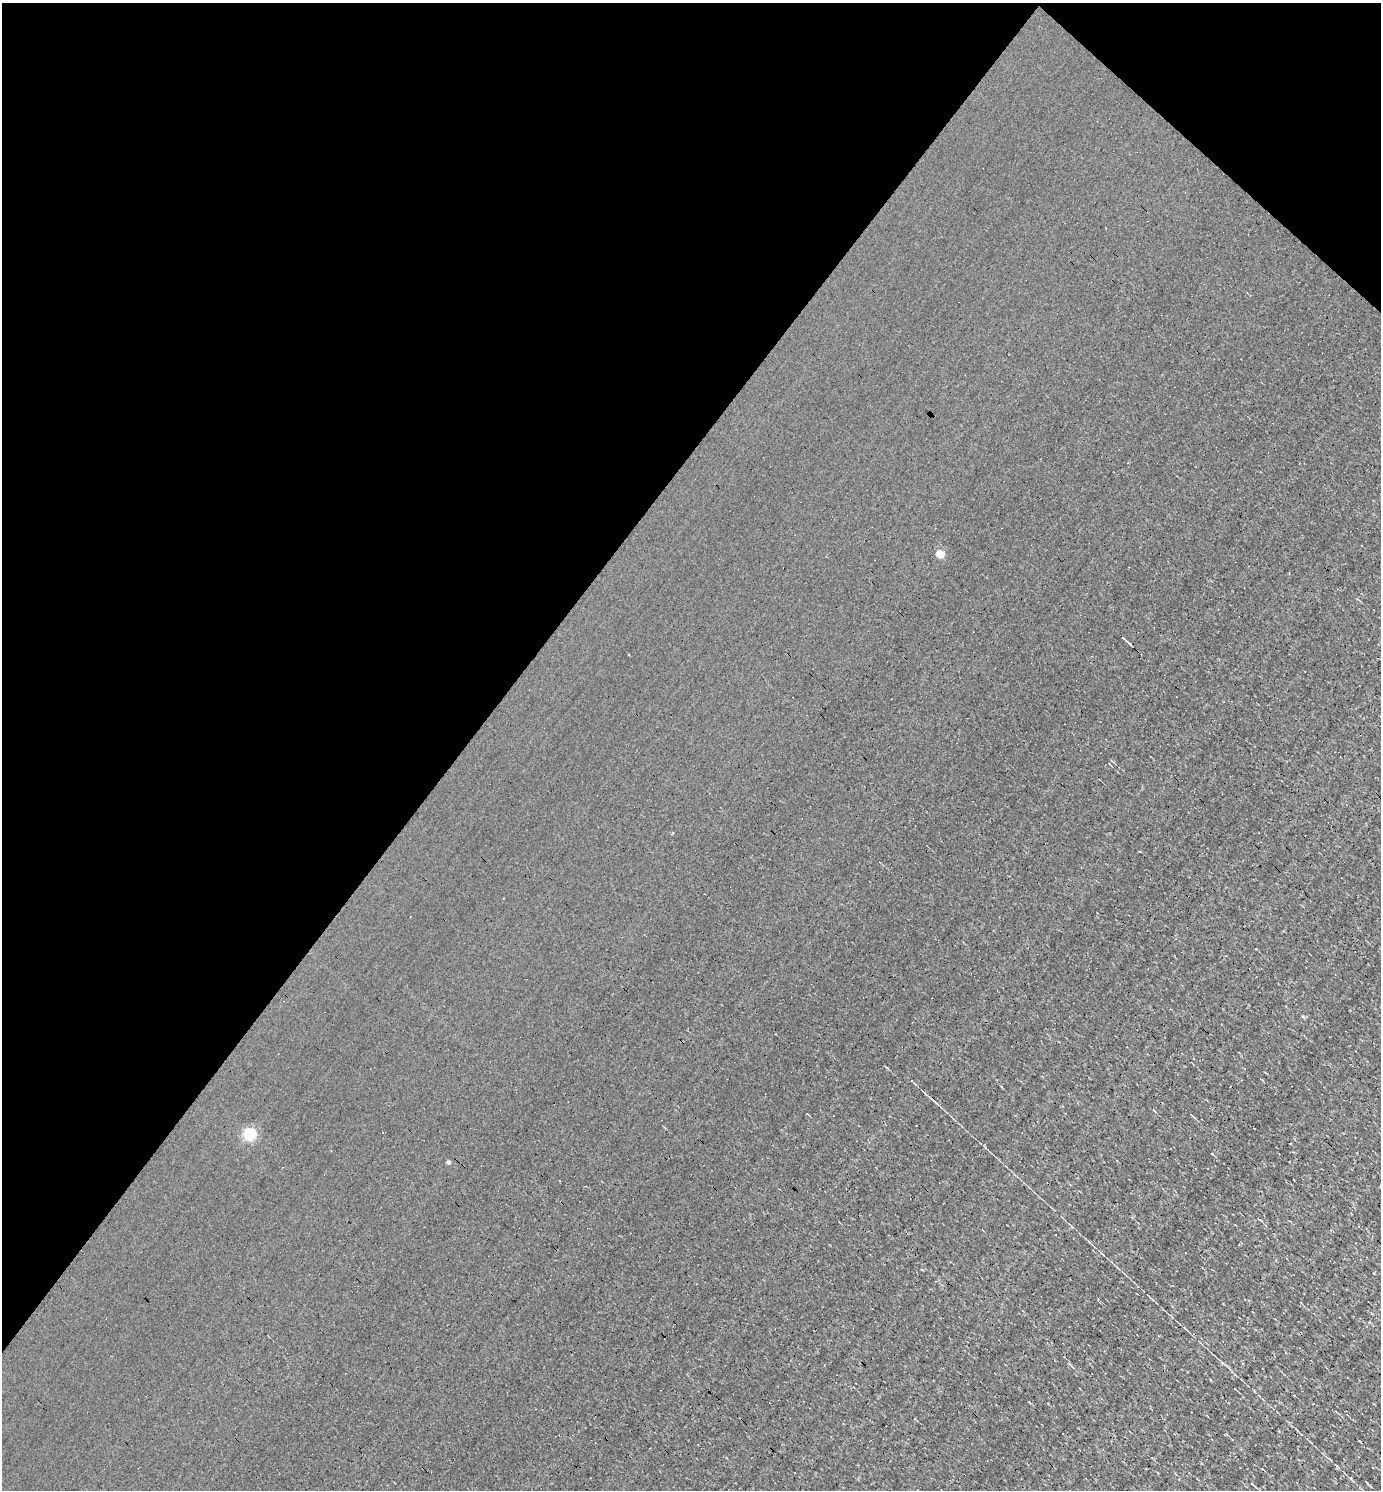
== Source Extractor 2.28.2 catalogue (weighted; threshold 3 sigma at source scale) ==
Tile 2 of 4 x 4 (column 2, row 1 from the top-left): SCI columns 1673-3051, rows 4465-5952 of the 5958 x 5952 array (HDU 1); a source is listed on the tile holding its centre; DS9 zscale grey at full resolution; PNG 1383 x 1492 px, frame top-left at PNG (2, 3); no overlay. Shown black and unused: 37% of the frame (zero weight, under 3 of 4 exposures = <1% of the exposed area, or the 3 px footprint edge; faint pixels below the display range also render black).
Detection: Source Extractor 2.28.2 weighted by HDU 2 'WHT'; one run over the whole footprint, this tile lists its part. Background 8.66e-04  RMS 0.049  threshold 0.221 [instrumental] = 3 sigma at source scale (4.5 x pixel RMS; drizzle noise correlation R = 1.50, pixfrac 1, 0.05/0.05 arcsec/px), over >= 5 px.
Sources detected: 9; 3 cosmic-ray / hot-pixel residue — not listed; the other 6 listed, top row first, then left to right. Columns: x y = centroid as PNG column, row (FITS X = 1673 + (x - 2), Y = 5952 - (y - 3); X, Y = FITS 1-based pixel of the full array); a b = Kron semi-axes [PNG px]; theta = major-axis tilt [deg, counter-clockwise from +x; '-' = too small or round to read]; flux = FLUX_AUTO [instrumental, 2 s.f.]
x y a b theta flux
940 554 5 4 - 94
911 1081 3 3 - 9.5
249 1135 5 5 - 620
448 1162 4 4 - 12
560 1180 3 2 - 6.1
1252 1484 5 3 - 4.3